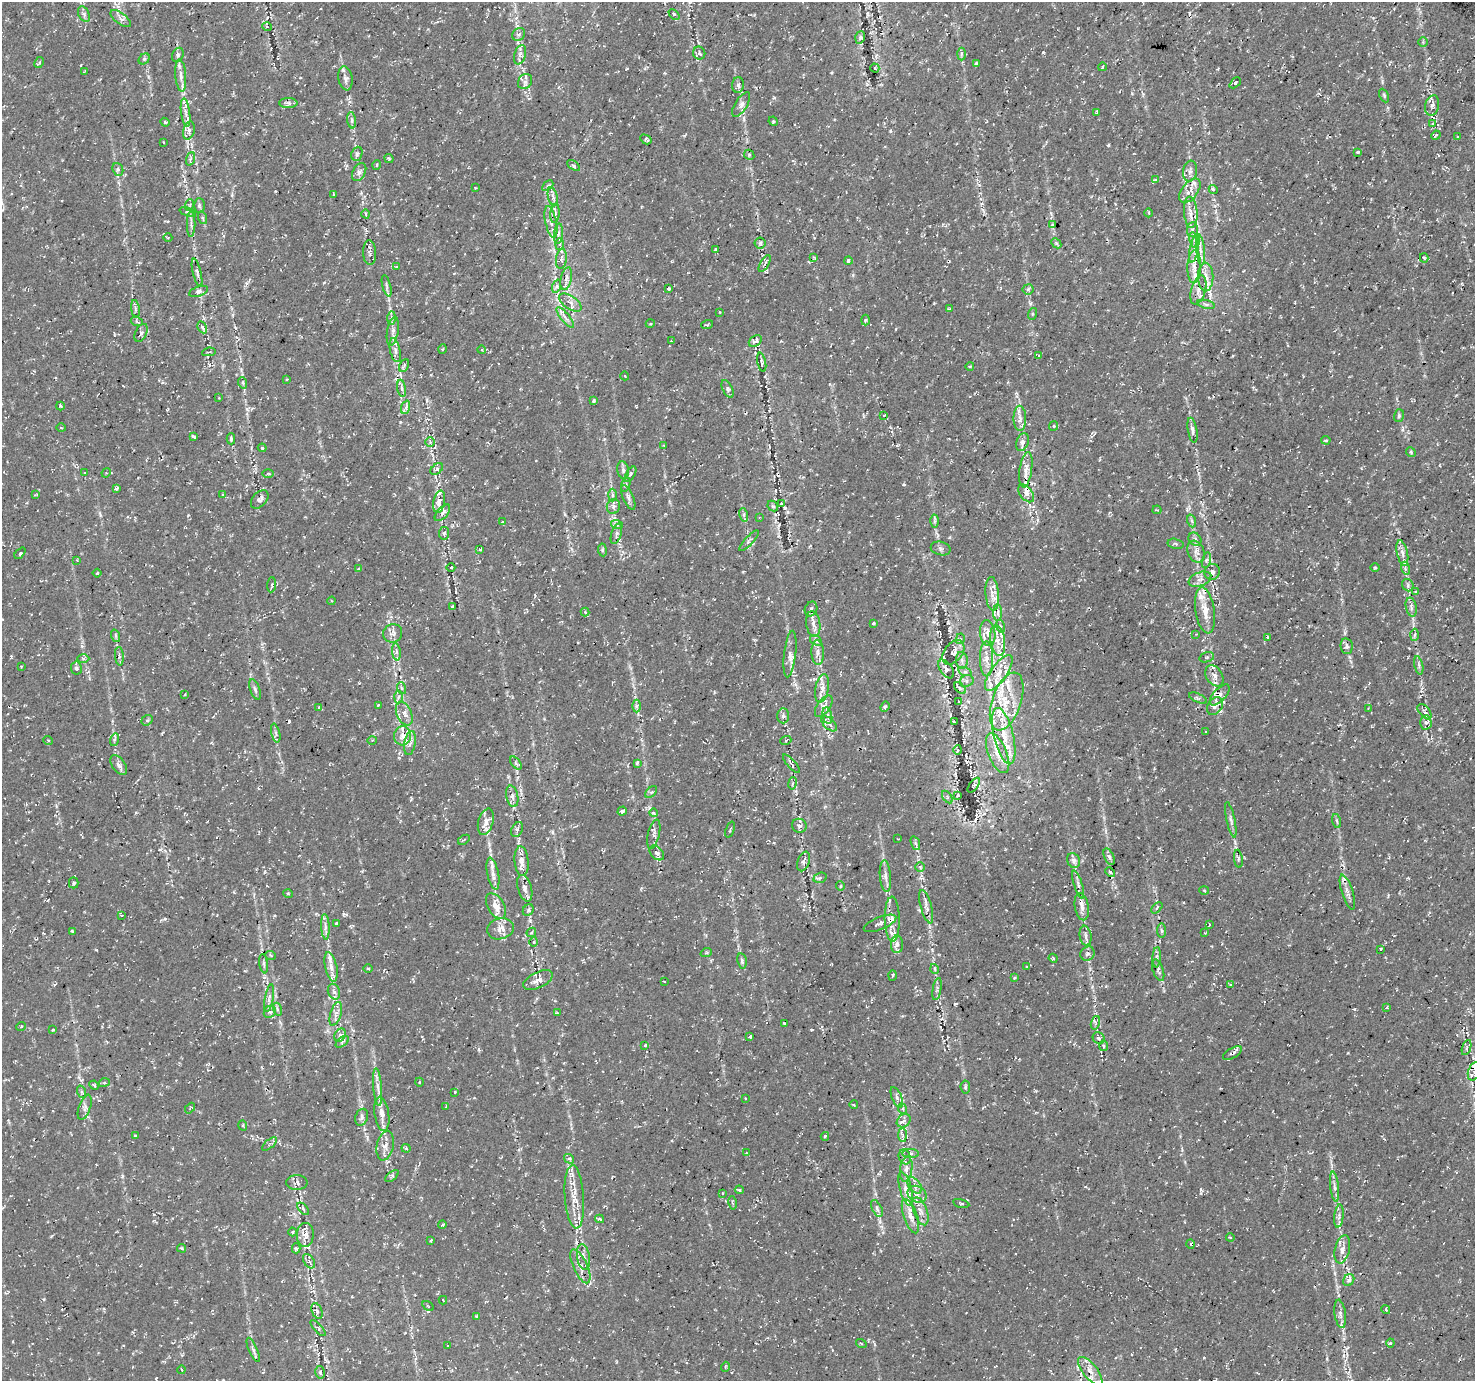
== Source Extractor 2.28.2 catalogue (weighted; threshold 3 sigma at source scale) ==
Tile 10 of 4 x 4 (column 2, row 3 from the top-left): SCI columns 1488-2960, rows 1595-2973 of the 5938 x 6020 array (HDU 1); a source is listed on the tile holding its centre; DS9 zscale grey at full resolution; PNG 1477 x 1383 px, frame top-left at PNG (2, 2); each listed source drawn as its Kron ellipse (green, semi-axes under 4 px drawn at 4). Shown black and unused: <1% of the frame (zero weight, under 2 of 3 exposures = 2% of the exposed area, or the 3 px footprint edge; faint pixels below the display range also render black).
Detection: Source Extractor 2.28.2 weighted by HDU 2 'WHT'; one run over the whole footprint, this tile lists its part. Background 0.00342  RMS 0.003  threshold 0.0137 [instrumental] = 3 sigma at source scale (4.5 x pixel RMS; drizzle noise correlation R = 1.50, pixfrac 1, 0.0396/0.0396 arcsec/px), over >= 5 px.
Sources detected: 519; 11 cosmic-ray / hot-pixel residue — neither listed nor drawn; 72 inside a brighter listed object's ellipse — not listed separately; the other 436 listed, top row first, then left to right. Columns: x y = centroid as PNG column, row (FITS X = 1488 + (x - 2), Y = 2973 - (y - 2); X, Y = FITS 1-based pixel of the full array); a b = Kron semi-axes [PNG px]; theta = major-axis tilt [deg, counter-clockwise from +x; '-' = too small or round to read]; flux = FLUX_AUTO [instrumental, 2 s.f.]
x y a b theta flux
84 14 8 5 -65 0.8
674 14 6 4 -42 0.76
121 19 12 5 -37 1.1
267 27 5 3 - 0.33
519 34 7 6 - 0.87
860 37 6 5 - 0.54
1423 42 4 4 - 0.33
699 53 6 6 - 0.7
961 54 6 4 89 0.55
178 55 7 5 63 0.67
520 55 10 5 73 0.96
144 59 6 5 - 0.49
39 62 6 4 62 0.53
976 63 4 4 - 0.42
1102 67 4 2 - 0.22
875 68 4 4 - 0.4
84 72 3 2 - 0.23
181 76 16 5 -86 1.7
345 78 12 7 -81 1.2
525 82 8 6 53 1.1
1235 83 6 3 44 0.41
738 85 8 6 88 1
1384 95 7 4 -64 0.46
288 103 9 5 -1 1.2
741 105 14 6 58 1.3
1432 105 10 7 77 1.3
186 112 14 4 -83 1.8
1097 113 3 3 - 0.53
352 120 8 4 -82 0.71
773 121 5 4 - 0.38
165 122 4 4 - 0.32
1433 123 3 2 - 0.2
189 130 9 5 75 1.1
1436 135 5 3 - 0.39
1458 136 3 2 - 0.2
646 139 6 4 -30 0.53
163 142 3 2 - 0.19
1358 152 4 3 - 0.34
357 154 7 5 68 0.66
749 155 5 4 - 0.43
190 159 7 4 70 0.68
389 159 5 3 - 0.45
377 165 5 3 - 0.3
574 166 7 4 -37 0.7
118 169 6 5 - 0.6
1190 171 10 7 81 1.3
359 172 10 6 59 0.99
1155 180 4 4 - 0.65
548 186 6 4 45 0.61
475 187 3 2 - 0.22
1213 190 5 4 - 0.67
1190 191 14 8 52 2.8
333 194 4 3 - 0.26
553 197 10 5 -76 0.91
189 205 6 3 71 0.35
199 205 7 5 90 0.58
188 212 9 4 -18 0.59
1191 212 16 6 -85 2.3
555 213 9 4 85 0.91
1149 213 4 3 - 0.28
366 214 5 3 - 0.27
203 218 6 4 -70 0.42
551 222 16 5 -79 1.9
191 224 13 3 90 0.73
1052 225 4 3 - 0.53
1192 229 7 5 86 0.88
558 234 10 4 85 0.93
168 238 4 3 - 0.25
1193 240 8 4 -80 0.8
760 243 5 5 - 0.58
1056 243 6 4 -45 0.43
559 244 6 4 88 0.58
1194 248 14 3 79 1.1
716 250 4 4 - 0.61
1200 250 15 4 -84 1.6
370 253 12 6 -86 1.1
814 257 3 3 - 0.36
1424 258 4 4 - 0.43
561 259 10 5 83 1.2
848 260 4 3 - 1.1
765 264 9 3 60 0.45
396 267 3 3 - 0.34
1194 267 16 7 88 2.6
197 273 14 3 -77 0.58
1206 277 14 7 -89 2.5
566 279 11 5 77 1.3
387 286 11 3 -75 0.65
557 286 7 4 72 0.64
668 289 3 3 - 0.91
1028 289 5 5 - 0.46
1198 290 15 7 73 2
198 291 10 5 20 0.88
570 302 13 6 -35 1.6
1206 304 9 4 -12 0.71
135 309 9 4 -82 0.65
949 309 4 2 - 0.22
719 312 4 2 - 0.19
1032 314 6 4 72 0.32
565 317 12 4 -51 1.2
391 318 7 4 89 0.63
865 320 5 3 - 0.38
137 322 6 3 -20 0.39
650 324 4 3 - 0.31
707 325 6 4 20 0.42
202 327 6 3 -62 0.44
393 331 15 5 80 1.3
141 333 9 5 63 0.79
671 341 3 3 - 0.21
755 341 7 5 37 1.2
442 349 4 3 - 0.26
395 350 12 5 -77 1.1
482 350 4 3 - 0.29
209 352 7 2 10 0.27
1039 356 4 3 - 0.33
762 362 9 3 -79 0.62
404 366 7 4 64 0.51
970 366 4 3 - 0.31
625 376 4 3 - 0.22
287 379 4 2 - 0.2
243 383 6 3 -72 0.41
402 388 8 4 -80 0.75
727 389 9 5 -65 0.73
219 398 3 3 - 0.2
593 401 3 3 - 0.82
60 406 4 4 - 0.37
406 407 7 4 71 0.74
884 415 4 2 - 0.2
1399 416 6 5 - 0.49
1020 418 13 6 -89 1.8
1054 426 5 4 - 0.33
61 428 4 3 - 0.34
1192 430 13 4 -79 1
193 436 4 3 - 0.52
231 439 5 4 - 0.6
1326 440 4 4 - 0.45
430 442 5 5 - 0.51
1022 442 9 6 70 1.4
664 445 3 2 - 0.31
262 448 4 3 - 0.33
1411 452 5 4 - 0.37
437 469 7 4 37 0.7
623 470 9 5 -80 0.88
1026 470 18 6 81 2.5
84 472 3 2 - 0.26
106 473 5 4 - 0.29
268 473 6 3 1 0.33
630 474 8 4 57 0.66
626 485 7 4 72 0.55
116 488 4 3 - 0.65
1026 493 10 6 -51 1.6
222 494 3 2 - 0.21
35 495 3 2 - 0.24
612 495 6 4 88 0.55
628 497 13 5 -66 1
260 499 11 7 49 1.4
439 502 11 5 79 1.6
782 504 4 3 - 0.53
613 506 7 6 - 1
773 506 6 4 -47 0.44
1157 510 4 3 - 0.33
442 513 10 5 49 1.1
744 515 7 4 -72 0.51
759 518 4 2 - 0.21
934 521 6 4 89 0.53
1192 521 6 4 -71 0.57
502 522 3 2 - 0.23
617 525 6 4 -19 0.56
444 533 6 5 - 0.52
616 534 10 5 72 0.84
1195 539 7 5 -46 0.75
749 541 13 3 46 0.7
1176 544 8 5 -13 0.53
941 548 10 6 -14 0.92
480 549 3 3 - 0.83
602 550 6 3 -82 0.4
1196 552 11 8 -68 1.7
20 553 7 3 49 0.44
1402 553 13 5 -77 1.5
77 560 3 3 - 0.25
1206 560 8 3 76 0.44
1375 567 5 3 - 0.29
451 568 4 3 - 0.29
1405 568 6 4 -73 0.55
358 569 4 2 - 0.24
1212 572 8 7 - 1.3
97 573 4 2 - 0.23
1200 579 12 7 22 1.5
271 585 8 3 85 0.48
1408 585 6 5 - 0.6
1416 591 4 2 - 0.22
992 594 17 6 -85 2.4
332 601 4 3 - 0.23
453 607 4 3 - 0.52
1411 607 10 5 -77 0.94
811 609 7 6 - 0.76
1205 610 23 9 -81 4
585 612 4 4 - 0.59
998 612 8 4 90 0.93
873 623 3 2 - 0.29
813 624 13 7 -83 1.7
1000 626 6 4 -74 0.55
393 633 9 9 - 1.4
988 633 13 7 -83 2.5
1196 634 3 2 - 0.21
1415 635 6 4 88 0.53
116 636 6 4 -72 0.45
1267 637 2 2 - 0.31
960 639 5 3 - 0.39
816 640 6 4 -32 0.57
998 641 15 7 -82 2.9
1347 646 8 6 -79 0.72
396 652 8 4 -83 0.79
818 652 12 6 -87 1.6
953 652 14 9 51 1.7
790 654 23 6 83 1.8
119 656 9 3 -86 0.58
1207 657 7 5 17 0.55
83 658 6 4 -1 0.48
986 659 17 6 -90 2.6
962 660 8 6 -82 0.99
1419 665 9 4 -77 0.68
21 666 3 3 - 0.21
76 668 6 5 - 0.81
946 669 10 6 -55 0.91
965 672 7 4 -18 0.6
999 673 21 8 55 4.1
1214 676 11 8 -58 1.8
967 681 7 5 25 0.85
401 688 6 4 -72 0.49
822 688 14 6 79 2.1
960 688 7 4 -46 0.55
255 689 11 5 -71 0.88
185 694 4 2 - 0.24
1220 695 13 6 48 1.4
399 697 6 4 86 0.69
1198 698 10 4 -24 0.64
959 702 3 2 - 0.25
1007 702 30 14 71 9.5
378 705 3 2 - 0.24
636 706 6 4 89 0.59
824 706 12 6 55 1.6
1215 706 10 7 59 1.3
319 707 3 3 - 0.22
885 707 5 4 - 0.52
1368 708 2 2 - 0.21
1425 712 9 5 -49 0.9
404 714 12 7 -66 2
783 716 7 6 - 0.77
827 716 8 4 -79 1.1
147 720 6 5 - 0.5
954 722 3 2 - 0.38
1426 723 7 5 -87 0.84
829 724 9 5 -43 0.98
1205 732 3 2 - 0.25
276 733 9 3 -77 0.71
403 736 10 8 78 2
1004 736 29 10 -76 6.6
48 740 5 3 - 0.26
114 740 6 4 73 0.53
372 740 4 4 - 0.39
786 740 5 3 - 0.33
410 743 12 5 79 1.4
958 750 5 3 - 0.31
998 753 21 9 -68 4
516 763 8 4 -53 0.52
637 763 4 3 - 0.57
791 764 12 2 -49 0.52
119 765 11 6 -54 1.2
792 783 6 3 80 0.4
974 785 8 4 53 0.55
651 792 7 4 42 0.54
958 795 4 3 - 0.28
512 796 11 6 -78 1.2
947 797 7 4 -55 0.5
622 811 5 4 - 0.88
654 813 4 3 - 1.1
1231 820 18 3 -78 0.99
1337 821 7 3 -76 0.47
486 822 13 7 74 2.1
799 826 7 7 - 1.1
517 830 8 5 65 0.77
730 830 8 2 70 0.35
654 834 15 6 76 1.1
898 839 3 2 - 0.17
464 840 6 2 31 0.3
915 843 7 4 -70 0.53
657 853 8 5 -47 1.2
1109 857 9 5 -64 0.82
1238 859 9 4 -82 0.61
1073 860 8 6 -64 1
522 861 15 7 -84 2.3
803 861 10 5 71 1.1
920 867 5 5 - 0.41
1110 872 6 3 -44 0.39
493 874 16 5 -78 1.9
885 876 16 5 -85 1.4
820 878 7 5 21 0.59
74 883 5 4 - 0.53
1078 884 14 4 -72 1.1
840 886 5 4 - 0.33
525 888 14 7 -74 1.5
1204 890 5 3 - 0.3
1347 892 18 5 -72 1.4
288 894 5 3 - 0.24
496 906 14 8 -59 3.1
926 907 17 5 -74 1.3
1082 907 13 7 -79 1.6
1157 908 7 2 45 0.33
528 910 6 5 - 0.51
122 915 3 2 - 0.22
892 919 22 7 -89 2.7
336 923 3 3 - 0.42
880 923 17 6 22 1.8
1209 925 3 2 - 0.25
325 927 13 4 -87 1.1
500 929 13 10 15 2.5
72 931 4 3 - 0.5
1162 931 7 4 -82 0.54
531 932 5 3 - 0.35
1205 933 3 2 - 0.2
1086 936 10 6 -80 1
534 942 4 4 - 0.35
897 944 9 6 -90 1.4
1381 949 4 3 - 0.4
706 953 6 3 19 0.31
1087 954 7 6 - 0.84
271 956 5 3 - 0.28
1157 957 10 4 86 0.79
1053 958 5 3 - 0.3
742 961 8 5 -80 0.6
264 964 10 3 -82 0.61
1027 966 3 3 - 0.3
331 967 15 6 -77 1.9
368 968 5 3 - 0.3
935 969 5 3 - 0.22
1158 970 11 5 -71 0.81
892 975 5 2 - 0.36
1014 978 3 3 - 0.41
538 980 16 8 26 2.2
664 981 3 2 - 0.19
1230 984 3 2 - 0.47
937 989 11 4 80 0.78
334 992 8 6 -69 0.92
269 998 14 3 80 0.91
1387 1007 4 3 - 0.31
277 1009 6 4 -73 0.47
270 1012 6 5 - 0.74
557 1013 4 3 - 0.42
336 1014 12 5 73 1.3
784 1023 3 2 - 0.27
1095 1023 7 4 73 0.67
21 1027 5 3 - 0.24
53 1030 3 2 - 0.38
340 1035 7 5 57 0.85
750 1037 4 3 - 0.46
1099 1038 6 5 - 0.9
342 1042 7 4 37 0.53
645 1045 4 4 - 0.3
1104 1046 5 4 - 0.41
1467 1047 8 3 71 0.55
1232 1053 10 5 30 1.4
1474 1071 9 6 70 1.2
419 1082 4 3 - 0.24
104 1083 6 3 18 0.41
94 1085 5 4 - 0.39
378 1087 19 4 -85 1.7
965 1087 6 4 -83 0.54
82 1092 6 4 -71 0.5
455 1092 4 3 - 0.31
897 1097 11 5 -67 1.2
745 1098 3 2 - 0.18
854 1105 4 3 - 0.33
85 1107 13 6 71 1.4
446 1107 4 3 - 0.33
190 1108 6 4 48 0.36
903 1109 5 3 - 0.39
382 1114 17 7 -81 2.5
362 1117 8 6 71 0.98
904 1121 7 6 - 1.1
243 1125 5 3 - 0.42
903 1135 7 4 -89 0.82
135 1136 3 3 - 0.39
825 1136 4 3 - 0.4
269 1144 9 3 41 0.46
385 1146 15 8 79 2.3
406 1148 4 4 - 0.4
746 1153 3 2 - 0.33
910 1153 8 4 0 0.66
905 1157 8 6 -73 1.1
569 1159 5 4 - 0.66
906 1169 13 6 82 1.6
392 1176 8 4 37 0.55
297 1183 10 7 0 0.93
915 1185 9 5 -51 1.2
1334 1187 15 4 -84 1.1
906 1189 18 5 -75 1.8
739 1190 4 3 - 0.46
723 1193 3 2 - 0.19
917 1194 10 8 -32 1.6
574 1197 32 9 -86 5
732 1203 7 3 -79 0.44
961 1203 8 3 -13 0.37
303 1209 7 3 -45 0.42
877 1209 9 5 -64 0.77
920 1211 14 7 -71 1.8
910 1216 18 6 -71 2.3
1339 1216 12 4 83 1.1
600 1219 4 3 - 0.52
442 1224 4 4 - 0.54
293 1232 4 3 - 0.26
305 1235 12 8 89 2.4
1230 1237 4 3 - 0.32
431 1240 3 2 - 0.28
1191 1244 5 3 - 0.34
182 1248 4 3 - 0.37
296 1248 5 4 - 0.54
1342 1249 14 7 77 2.1
583 1257 13 6 -81 1.7
309 1261 8 5 -55 0.76
580 1266 18 7 -65 2.8
1349 1280 6 5 - 1
443 1300 4 2 - 0.29
428 1306 6 2 -31 0.21
1386 1309 4 4 - 0.35
317 1311 8 5 -67 0.83
1340 1314 14 5 -82 1.4
476 1316 4 3 - 0.42
318 1328 10 4 -48 0.63
861 1343 5 3 - 0.31
1390 1343 4 4 - 0.37
448 1346 3 3 - 0.24
253 1350 13 4 -66 0.84
725 1367 5 3 - 0.31
182 1370 4 2 - 0.24
1090 1371 17 7 -51 2.5
320 1372 6 4 -77 0.45
Overlapping masked pixels (flux is a lower limit): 4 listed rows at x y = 1190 191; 1198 290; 1232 1053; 580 1266
Isophote crosses this tile's border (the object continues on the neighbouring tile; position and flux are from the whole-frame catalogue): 1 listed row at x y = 1474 1071
Unlisted compact peaks at least as high as the median listed source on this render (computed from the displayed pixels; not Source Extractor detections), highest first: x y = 1043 52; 1108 145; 890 131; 165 919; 122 1176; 649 808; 400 422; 812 1030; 774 98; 1201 1190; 188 515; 530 921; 1030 303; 96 950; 247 409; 932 950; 44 1299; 1204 1358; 275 191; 1349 657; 100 515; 1402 430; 904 484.